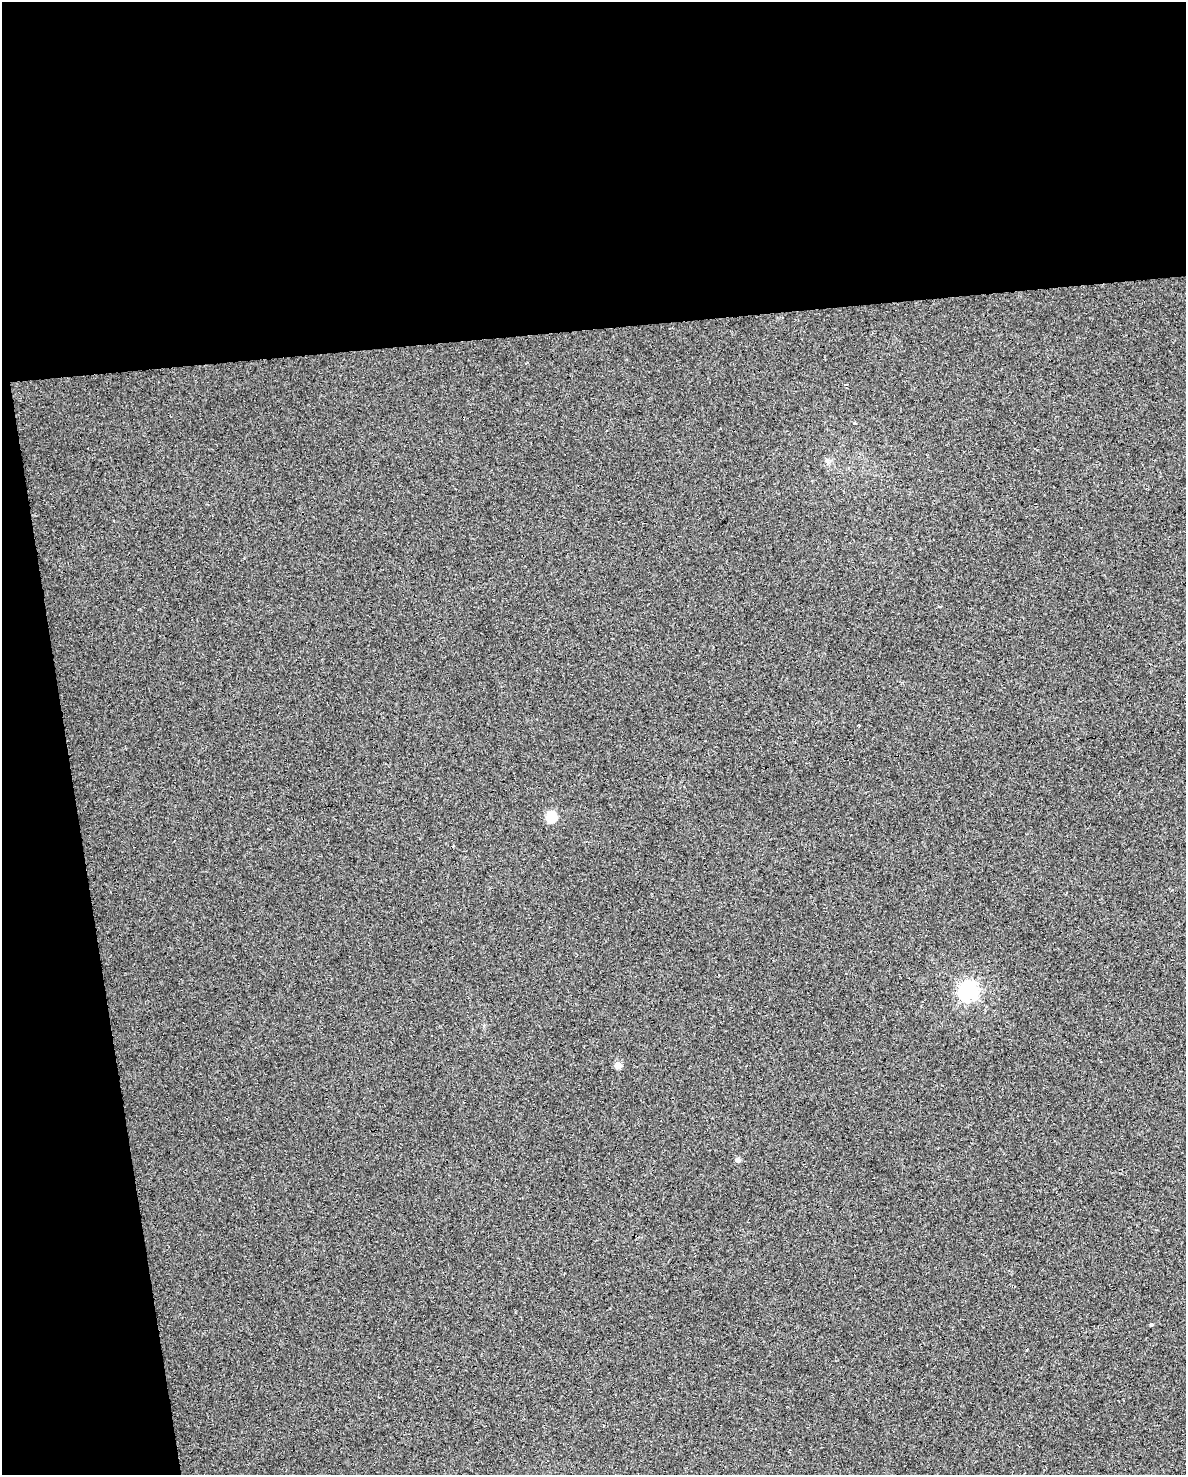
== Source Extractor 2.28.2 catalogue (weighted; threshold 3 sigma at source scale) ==
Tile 1 of 4 x 3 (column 1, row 1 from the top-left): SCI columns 38-1221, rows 3009-4481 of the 4772 x 4534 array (HDU 1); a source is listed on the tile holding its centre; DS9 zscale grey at full resolution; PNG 1188 x 1477 px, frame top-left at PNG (2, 2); no overlay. Shown black and unused: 28% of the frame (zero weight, under 2 of 3 exposures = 3% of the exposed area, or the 3 px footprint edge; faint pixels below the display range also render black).
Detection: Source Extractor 2.28.2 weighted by HDU 2 'WHT'; one run over the whole footprint, this tile lists its part. Background 0.0301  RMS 0.013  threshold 0.0601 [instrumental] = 3 sigma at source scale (4.5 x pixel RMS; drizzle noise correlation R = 1.50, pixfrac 1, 0.0396/0.0396 arcsec/px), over >= 5 px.
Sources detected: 12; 3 cosmic-ray / hot-pixel residue — not listed; the other 9 listed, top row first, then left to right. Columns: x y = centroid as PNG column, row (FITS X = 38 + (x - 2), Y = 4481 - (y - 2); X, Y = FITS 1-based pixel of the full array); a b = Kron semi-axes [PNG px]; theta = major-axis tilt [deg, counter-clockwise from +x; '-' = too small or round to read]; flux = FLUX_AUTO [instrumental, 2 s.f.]
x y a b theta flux
845 384 4 3 - 2.8
855 423 4 3 - 5.3
827 461 6 6 - 3.1
940 607 4 3 - 1.4
552 816 6 5 - 81
968 991 7 7 - 550
618 1065 5 5 - 19
738 1160 5 4 - 6.9
1151 1325 3 3 - 15